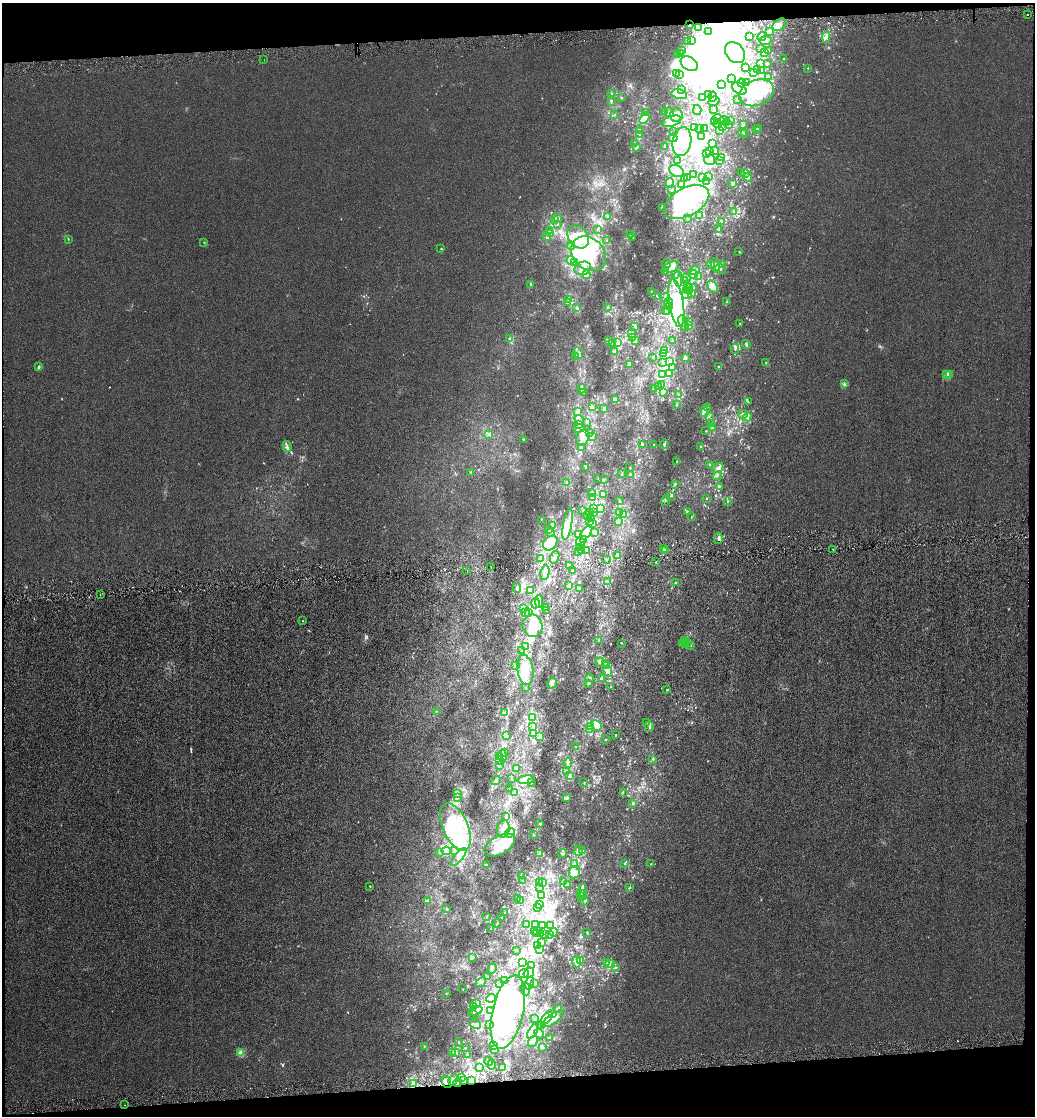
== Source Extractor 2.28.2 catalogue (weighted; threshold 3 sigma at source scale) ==
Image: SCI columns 1-4132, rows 27-4480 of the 4132 x 4505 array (HDU 1 of 3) = the unmasked area's bounding box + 8 px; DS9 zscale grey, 4 x 4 block average (1 PNG px = mean of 4 x 4 image px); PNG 1037 x 1118 px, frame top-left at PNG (2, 3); each listed source drawn as its Kron ellipse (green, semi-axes under 4 px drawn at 4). Shown black and unused: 7% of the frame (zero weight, under 4 of 8 exposures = <1% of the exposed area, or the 3 px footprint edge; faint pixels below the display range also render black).
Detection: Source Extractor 2.28.2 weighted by HDU 2 'WHT'. Background -6.73e-06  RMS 0.0012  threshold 0.00509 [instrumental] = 3 sigma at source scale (4.09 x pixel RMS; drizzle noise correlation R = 1.36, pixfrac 0.8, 0.0396/0.0396 arcsec/px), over >= 5 px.
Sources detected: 1475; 7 too faint to see at this stretch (4 x 4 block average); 276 inside a brighter object's white glare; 4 cosmic-ray / hot-pixel residue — neither listed nor drawn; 74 coinciding with a brighter row at this scale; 211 inside a brighter listed object's ellipse — not listed separately; of the other 903, all 500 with FLUX_AUTO >= 0.3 (the completeness limit of this list) listed and drawn (403 fainter detections not listed), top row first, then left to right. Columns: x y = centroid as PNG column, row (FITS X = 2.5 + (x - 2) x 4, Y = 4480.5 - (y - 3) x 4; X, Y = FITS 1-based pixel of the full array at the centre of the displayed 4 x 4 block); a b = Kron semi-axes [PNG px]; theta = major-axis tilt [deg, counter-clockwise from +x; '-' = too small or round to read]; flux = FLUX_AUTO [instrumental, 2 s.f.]
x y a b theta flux
1028 14 2 2 - 0.58
689 25 3 2 - 0.54
779 25 7 5 37 4.8
699 27 2 2 - 0.44
708 31 4 2 - 0.95
769 32 3 2 - 1.6
750 37 2 2 - 0.34
762 37 4 3 - 1.2
826 37 6 4 82 2.4
691 40 2 2 - 0.57
687 41 2 2 - 0.57
766 41 6 4 5 2.6
760 48 3 2 - 0.44
682 51 2 2 - 0.31
769 51 3 2 - 0.64
735 53 12 8 -52 9.4
765 53 3 2 - 0.71
680 54 3 2 - 1.6
677 55 2 2 - 0.32
784 59 2 2 - 0.57
264 60 2 2 - 0.66
761 63 3 2 - 0.54
767 63 2 2 - 0.51
689 64 9 6 -33 160
746 68 2 2 - 0.42
808 68 2 2 - 0.32
758 69 3 2 - 0.65
762 71 4 2 - 1.7
753 72 2 2 - 0.34
676 73 3 3 - 1.7
679 74 2 2 - 0.69
769 77 2 2 - 0.51
732 79 2 2 - 0.4
747 82 2 2 - 0.44
742 83 4 3 - 1.6
722 85 2 2 - 0.31
682 89 3 2 - 0.36
739 89 8 5 -37 4.9
611 93 2 2 - 0.35
756 93 18 12 22 32
679 94 8 5 -12 9.5
709 94 4 2 - 0.74
703 97 3 2 - 0.79
713 97 5 3 - 2.4
621 98 2 2 - 0.46
738 100 2 2 - 0.39
714 101 6 3 34 2.1
611 102 2 2 - 0.3
714 109 2 2 - 0.54
697 110 5 2 - 1.3
646 112 3 2 - 0.71
664 112 4 2 - 0.32
669 112 5 3 - 1.6
615 115 2 2 - 0.53
676 115 7 6 - 4.6
644 118 6 4 57 3.1
718 119 6 4 -11 2
731 120 2 2 - 0.34
672 121 10 5 19 4.8
714 121 4 2 - 0.54
725 121 6 3 -38 2
717 124 4 2 - 0.89
729 125 4 2 - 0.8
743 125 3 2 - 0.4
722 126 3 2 - 0.97
694 127 2 2 - 0.31
700 128 3 2 - 0.45
704 129 2 2 - 0.43
757 129 3 2 - 0.55
759 129 2 2 - 0.7
639 130 3 2 - 0.79
719 130 3 2 - 0.6
674 132 2 2 - 0.4
743 132 2 2 - 0.35
745 134 2 2 - 0.57
639 135 2 2 - 0.35
702 136 2 2 - 0.45
673 138 4 3 - 7.6
682 141 14 9 81 21
713 143 4 2 - 1.2
634 144 2 2 - 0.31
665 146 3 2 - 0.58
637 147 2 2 - 0.3
715 150 3 2 - 0.81
709 152 3 3 - 0.95
706 153 2 2 - 0.66
722 157 3 2 - 1
709 160 5 5 - 3.1
719 160 4 2 - 0.85
677 161 3 2 - 0.54
677 171 8 5 -27 4.8
742 173 3 2 - 0.78
745 173 4 2 - 0.89
694 175 2 2 - 0.3
708 177 2 2 - 0.44
748 177 4 3 - 1.6
688 178 2 2 - 0.53
702 178 2 2 - 0.44
685 179 4 3 - 0.81
706 181 3 2 - 0.46
670 183 5 3 - 1.9
682 184 3 2 - 0.71
732 184 2 2 - 1.2
671 190 3 2 - 0.63
686 202 24 14 27 35
662 207 2 2 - 0.32
734 211 2 2 - 0.57
699 216 3 2 - 0.68
608 217 2 2 - 0.56
557 218 4 2 - 1.1
554 219 2 2 - 0.42
688 219 2 2 - 0.31
721 221 2 2 - 0.39
558 224 2 2 - 0.39
597 229 2 2 - 0.36
719 229 4 2 - 0.67
550 230 3 2 - 0.39
551 234 4 2 - 1.2
630 234 3 2 - 0.34
547 237 4 2 - 0.88
578 237 12 9 -52 12
633 237 2 2 - 0.38
68 239 2 2 - 0.44
607 241 2 2 - 0.32
204 242 2 2 - 0.35
571 246 4 2 - 1.1
441 249 2 2 - 0.5
739 252 2 2 - 0.31
589 254 19 15 -43 30
571 260 4 3 - 1.5
575 263 4 2 - 0.98
666 264 4 2 - 0.75
711 264 3 2 - 0.71
715 265 7 4 -75 3.5
723 265 3 2 - 0.68
671 267 8 5 20 5.9
583 268 8 6 20 4.8
721 269 6 3 -42 1.6
694 271 5 3 - 1.9
666 272 3 2 - 0.59
693 274 4 2 - 1.2
587 275 3 2 - 0.87
675 275 4 2 - 0.69
686 277 4 2 - 0.95
699 277 3 2 - 1.1
678 279 8 3 -85 3.4
685 281 2 2 - 0.34
531 284 3 2 - 1.4
687 285 4 3 - 1.5
712 287 6 4 -51 7.8
694 288 2 2 - 0.43
688 289 5 2 - 1.2
689 290 3 2 - 0.71
652 292 3 2 - 0.74
692 293 2 2 - 0.32
686 295 5 3 - 1.8
656 296 2 2 - 0.5
665 297 4 2 - 0.72
568 299 3 2 - 0.87
727 302 3 2 - 0.79
567 303 3 2 - 0.74
668 303 4 3 - 1.9
676 303 24 7 -81 19
608 307 3 2 - 0.5
669 307 3 2 - 0.91
576 308 3 3 - 0.78
665 311 2 2 - 0.31
668 311 2 2 - 0.73
689 322 2 2 - 0.43
683 323 8 4 -72 3.5
740 324 2 2 - 0.6
689 325 4 2 - 0.93
635 326 2 2 - 0.32
632 334 3 2 - 0.51
510 338 4 3 - 1.3
632 338 2 2 - 0.66
609 340 2 2 - 0.33
636 340 3 2 - 0.48
672 340 2 2 - 0.33
618 342 2 2 - 0.47
613 344 3 2 - 0.4
746 344 4 2 - 1.1
735 349 5 2 - 1.1
665 350 3 2 - 0.54
615 351 3 2 - 0.48
578 353 6 3 -64 2
663 353 3 2 - 1
576 356 4 2 - 0.67
653 357 2 2 - 0.31
685 358 4 3 - 1.3
670 361 2 2 - 0.31
663 362 3 2 - 0.78
766 363 2 2 - 0.5
629 364 4 2 - 0.69
39 367 4 2 - 1.2
673 367 2 2 - 0.56
718 367 3 2 - 0.89
663 374 3 2 - 0.75
669 374 3 2 - 0.57
949 374 3 2 - 1.8
947 375 2 2 - 6.7
662 384 3 2 - 0.74
844 384 3 2 - 0.68
658 387 2 2 - 0.36
654 388 2 2 - 0.33
582 389 4 3 - 1.3
583 392 2 2 - 0.37
663 393 2 2 - 0.41
678 394 2 2 - 0.51
615 400 3 3 - 0.98
748 402 3 2 - 0.52
677 405 3 2 - 0.47
592 407 4 3 - 1
708 407 2 2 - 0.49
603 409 3 2 - 0.67
577 411 4 3 - 1.3
704 411 5 3 - 1.5
743 414 5 3 - 2
709 416 2 2 - 0.32
747 417 4 3 - 1.4
579 420 5 3 - 2
587 422 2 2 - 0.35
711 423 2 2 - 0.38
579 425 4 3 - 1.5
712 427 2 2 - 0.36
579 428 6 2 22 1.4
706 431 2 2 - 0.32
589 433 2 2 - 0.44
489 434 3 2 - 0.96
592 436 3 2 - 0.92
583 438 8 6 72 6.1
523 439 2 2 - 0.39
643 444 2 2 - 0.93
664 444 5 2 - 1.2
654 445 2 2 - 0.34
287 446 5 3 - 1.7
700 447 2 2 - 0.59
581 448 2 2 - 0.55
677 461 2 2 - 0.4
709 465 2 2 - 0.32
586 468 4 2 - 0.65
630 468 2 2 - 0.31
718 468 6 3 36 2.3
471 472 2 2 - 0.47
622 474 2 2 - 0.55
630 475 3 2 - 0.58
717 476 5 2 - 0.56
598 479 2 2 - 0.32
604 479 2 2 - 0.35
567 483 2 2 - 0.32
675 484 2 2 - 0.67
719 486 3 2 - 0.63
591 493 3 2 - 0.62
603 495 2 2 - 0.34
670 496 2 2 - 0.36
592 498 3 2 - 0.67
706 498 2 2 - 0.39
665 500 5 2 - 0.9
619 501 3 2 - 0.3
727 501 2 2 - 0.46
593 508 2 2 - 0.5
600 509 2 2 - 0.5
583 510 2 2 - 0.49
687 511 3 2 - 0.85
590 512 2 2 - 0.63
594 512 2 2 - 0.42
619 512 2 2 - 0.36
623 514 2 2 - 0.3
587 516 3 3 - 1.9
691 517 2 2 - 0.34
590 518 2 2 - 0.63
541 519 2 2 - 0.38
618 521 3 2 - 0.71
589 522 2 2 - 0.33
568 524 16 4 80 8.1
593 524 3 2 - 1.7
553 525 4 2 - 0.76
549 530 3 2 - 0.48
594 532 2 2 - 0.31
550 533 2 2 - 0.45
586 533 9 4 54 6.3
579 534 4 3 - 1.4
718 538 5 2 - 1.4
583 540 3 3 - 1.5
581 542 5 3 - 1.9
550 543 8 6 45 6.1
579 547 2 2 - 0.35
663 548 2 2 - 0.31
833 549 2 2 - 0.51
586 550 2 2 - 0.33
666 550 3 2 - 1.3
581 551 3 2 - 0.74
578 552 3 2 - 1.6
617 555 4 3 - 1
555 557 6 2 71 1.9
540 559 3 3 - 0.94
606 559 2 2 - 0.51
656 562 2 2 - 0.46
570 565 2 2 - 0.56
491 567 2 2 - 0.35
467 571 2 2 - 0.52
573 571 2 2 - 0.36
545 573 7 4 80 3.2
607 582 3 2 - 0.75
675 583 2 2 - 0.77
568 586 3 2 - 0.57
517 588 5 2 - 0.93
579 589 3 2 - 0.69
530 590 3 2 - 0.56
100 594 2 2 - 0.58
539 601 6 4 84 2.3
535 603 5 4 - 3
545 607 2 2 - 0.3
524 608 2 2 - 0.49
547 611 2 2 - 0.54
526 612 3 2 - 0.62
529 612 2 2 - 0.52
303 621 2 2 - 0.31
532 626 11 10 - 11
599 640 2 2 - 0.36
684 640 3 3 - 0.8
622 643 2 2 - 0.32
687 643 3 2 - 0.57
682 644 4 2 - 0.76
685 644 2 2 - 0.61
691 645 2 2 - 0.57
525 646 2 2 - 0.43
522 650 2 2 - 0.4
600 662 4 2 - 1.1
605 664 2 2 - 0.43
515 666 2 2 - 0.48
607 666 3 2 - 0.75
525 670 15 8 -81 15
607 671 6 4 -63 2.5
590 678 4 3 - 1.4
601 678 3 2 - 0.62
552 683 6 3 60 1.9
588 683 3 2 - 0.58
526 687 2 2 - 0.31
611 687 2 2 - 0.4
667 690 2 2 - 0.39
436 711 2 2 - 0.32
505 713 2 2 - 0.53
533 717 3 2 - 1.1
647 723 2 2 - 0.38
596 725 6 5 - 5.1
533 726 3 2 - 0.72
591 727 2 2 - 0.68
649 727 5 2 - 0.98
590 729 2 2 - 0.61
534 733 3 3 - 2.2
506 735 4 2 - 0.87
616 735 2 2 - 0.35
539 737 4 3 - 1
605 740 3 2 - 0.34
576 747 2 2 - 0.36
505 753 4 3 - 1.2
502 756 6 3 -84 2.6
499 757 3 3 - 1.2
653 759 3 2 - 0.42
499 760 3 2 - 0.62
568 763 4 3 - 1.4
499 765 3 2 - 0.63
517 768 3 2 - 0.69
567 772 3 2 - 0.49
569 776 4 3 - 1.4
512 779 3 2 - 0.49
496 780 5 3 - 1.3
526 780 8 4 7 4.1
531 782 3 2 - 0.38
584 783 2 2 - 0.33
510 789 2 2 - 0.63
623 792 3 2 - 0.34
457 793 4 3 - 1.3
515 793 2 2 - 0.3
457 798 3 2 - 0.74
567 798 3 2 - 1.1
632 804 2 2 - 0.44
505 817 3 2 - 0.78
540 823 3 2 - 0.53
455 827 25 12 -66 46
503 829 9 6 81 4.9
510 833 5 3 - 2.7
533 835 3 2 - 0.61
500 845 17 9 29 20
454 850 4 2 - 0.66
583 850 2 2 - 0.35
446 851 4 4 - 2.7
578 851 5 4 - 2.3
439 852 2 2 - 0.33
540 853 3 2 - 0.48
563 853 4 2 - 0.72
459 857 11 4 50 4.8
574 863 2 2 - 0.54
486 864 3 2 - 0.39
624 864 3 2 - 0.4
651 864 2 2 - 0.36
574 872 6 5 - 4.1
521 876 2 2 - 0.32
522 881 3 2 - 0.32
540 882 2 2 - 0.42
563 882 4 3 - 1.4
543 883 2 2 - 0.38
567 885 2 2 - 0.39
370 886 2 2 - 0.65
539 887 2 2 - 0.32
583 887 4 3 - 1.2
629 888 3 2 - 0.37
580 893 2 2 - 0.43
583 894 2 2 - 0.35
541 896 3 2 - 0.68
581 897 2 2 - 0.5
518 898 2 2 - 0.47
427 900 2 2 - 0.31
521 900 3 2 - 0.51
585 901 3 2 - 0.52
539 904 3 2 - 0.64
537 908 3 2 - 0.38
447 909 3 2 - 0.56
504 913 2 2 - 0.38
487 916 3 2 - 0.61
502 917 2 2 - 0.35
497 924 4 2 - 0.42
526 924 3 2 - 0.78
536 925 3 2 - 0.33
543 925 2 2 - 0.38
551 926 2 2 - 1.7
491 929 2 2 - 0.58
535 931 2 2 - 0.31
554 932 4 2 - 0.64
587 932 2 2 - 0.41
536 933 3 2 - 0.6
541 934 3 2 - 0.38
549 934 3 2 - 0.92
544 935 3 2 - 0.41
541 942 3 2 - 0.67
538 945 4 2 - 1.3
517 950 3 2 - 0.33
540 950 2 2 - 0.6
472 958 3 2 - 0.61
580 960 3 2 - 0.89
523 962 3 2 - 1
576 962 5 3 - 1.7
606 962 2 2 - 0.31
610 964 5 2 - 1.1
531 965 3 2 - 0.77
615 967 2 2 - 0.44
492 968 5 3 - 1.4
529 973 6 4 51 3.2
524 974 5 3 - 1.7
488 976 2 2 - 0.34
504 980 4 3 - 1.4
481 982 6 2 41 1
500 983 2 2 - 0.35
530 983 6 3 76 2.6
534 983 3 3 - 1.2
463 989 2 2 - 0.36
526 989 6 2 -84 1.5
446 993 2 2 - 0.31
491 998 5 2 - 1.5
477 1003 3 2 - 0.59
473 1006 3 2 - 0.81
557 1009 3 3 - 1
490 1010 3 2 - 0.6
475 1011 7 2 19 1.6
508 1012 37 15 77 62
552 1013 4 2 - 1
474 1014 2 2 - 0.48
547 1018 8 3 49 2.8
535 1019 2 2 - 0.74
553 1019 13 4 34 7.3
475 1024 5 4 - 1.8
489 1025 3 2 - 0.57
542 1026 2 2 - 0.44
533 1031 8 3 60 3.2
539 1034 5 3 - 2.1
549 1037 4 2 - 0.78
533 1041 6 2 54 1.5
458 1042 2 2 - 0.44
493 1045 3 2 - 0.71
424 1046 2 2 - 0.43
543 1047 3 2 - 0.72
465 1048 2 2 - 0.32
494 1049 3 3 - 1.2
453 1052 2 2 - 0.33
456 1052 2 2 - 0.61
241 1053 2 2 - 7.7
468 1054 3 2 - 0.41
488 1061 4 2 - 0.9
492 1065 5 3 - 2.3
480 1067 3 2 - 0.73
503 1067 2 2 - 0.66
461 1078 2 2 - 0.55
453 1080 6 3 62 2.5
464 1081 2 2 - 0.63
471 1081 3 2 - 0.73
446 1082 6 4 -73 4.1
413 1083 3 2 - 1.1
458 1083 4 3 - 1.6
124 1105 2 2 - 0.44
Overlapping masked pixels (flux is a lower limit): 4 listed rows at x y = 689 25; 446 1082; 413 1083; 458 1083
Diffuse or blended objects may show on this block-average render without a row.